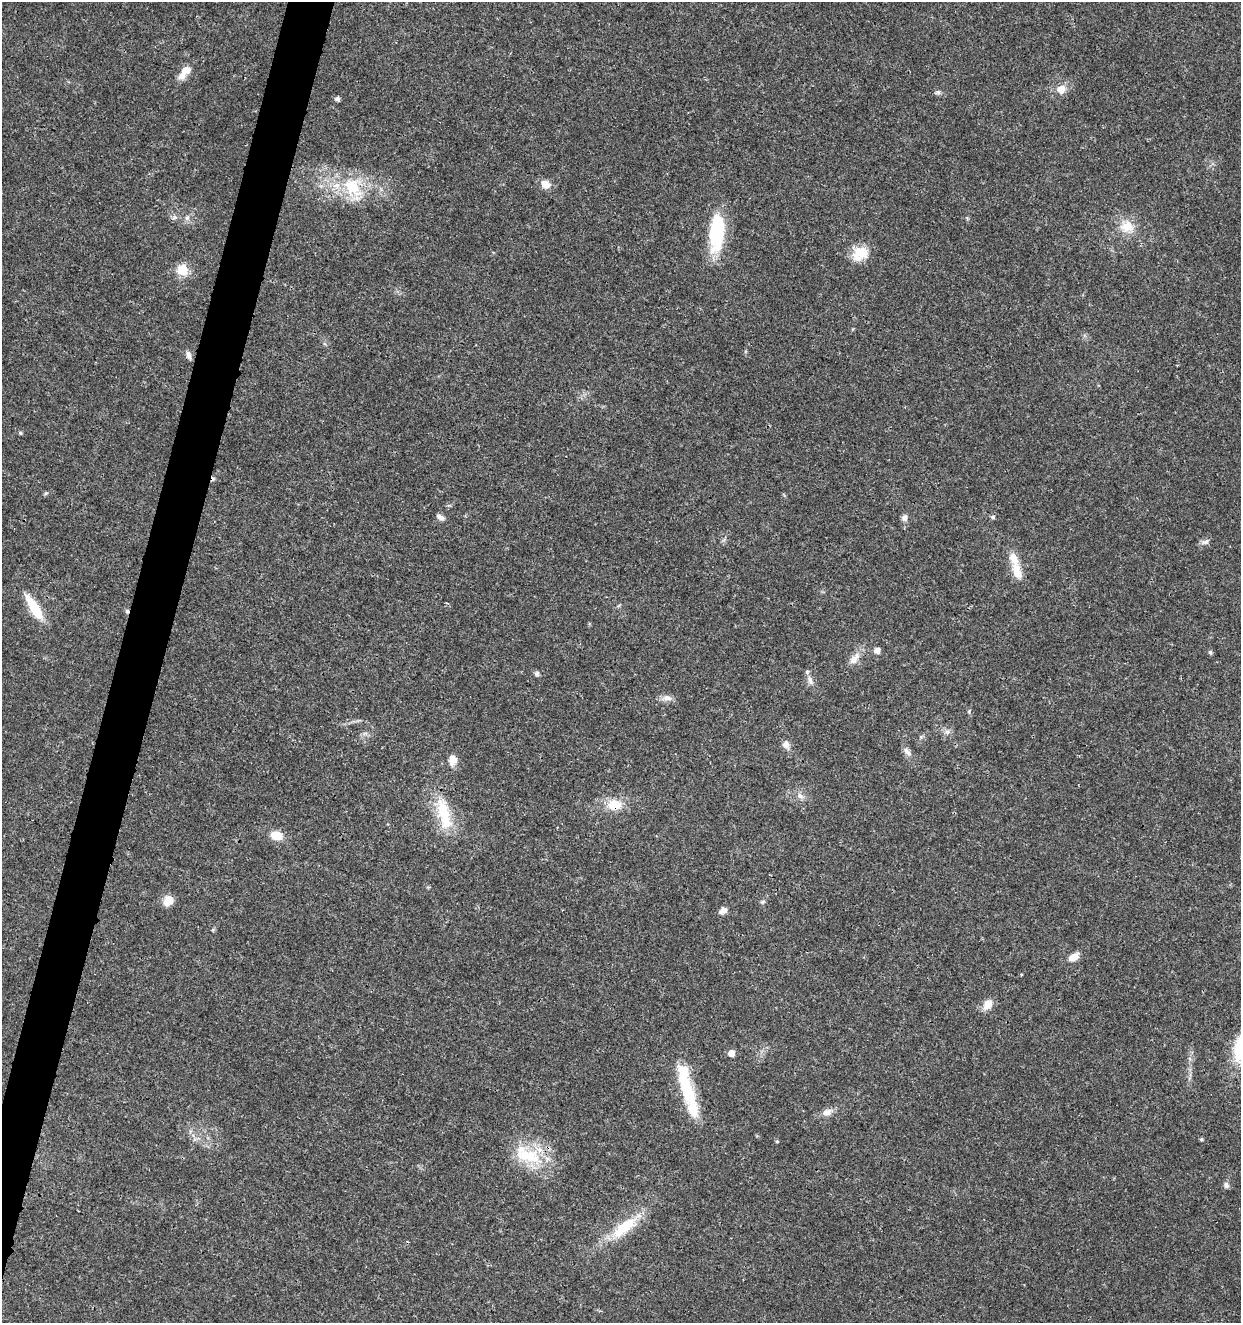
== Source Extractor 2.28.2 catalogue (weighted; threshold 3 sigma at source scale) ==
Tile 7 of 4 x 4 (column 3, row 2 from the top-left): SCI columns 2763-4001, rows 2646-3966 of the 5462 x 5297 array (HDU 1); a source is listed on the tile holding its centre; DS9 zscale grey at full resolution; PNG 1243 x 1325 px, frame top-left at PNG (2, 2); no overlay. Shown black and unused: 3% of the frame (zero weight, under 3 of 4 exposures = <1% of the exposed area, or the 3 px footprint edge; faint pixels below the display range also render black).
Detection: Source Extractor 2.28.2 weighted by HDU 2 'WHT'; one run over the whole footprint, this tile lists its part. Background 0.0178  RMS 0.0021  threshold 0.00932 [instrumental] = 3 sigma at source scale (4.5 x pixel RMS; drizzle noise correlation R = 1.50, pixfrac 1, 0.0396/0.0396 arcsec/px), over >= 5 px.
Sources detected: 56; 1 cosmic-ray / hot-pixel residue — not listed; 4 inside a brighter listed object's ellipse — not listed separately; the other 51 listed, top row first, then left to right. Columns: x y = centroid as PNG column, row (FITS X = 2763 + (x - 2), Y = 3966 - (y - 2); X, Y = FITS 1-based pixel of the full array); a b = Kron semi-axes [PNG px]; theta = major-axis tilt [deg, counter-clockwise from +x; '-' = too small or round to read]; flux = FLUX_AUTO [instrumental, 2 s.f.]
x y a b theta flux
186 70 17 10 37 2.2
1061 89 10 9 - 2.1
938 92 8 6 -40 0.51
337 99 5 4 - 0.7
545 184 13 9 -38 1.8
353 188 37 21 -58 9.7
175 217 8 6 34 0.6
187 218 7 6 - 0.63
1127 226 20 17 2 3.9
716 232 43 15 85 15
860 253 20 16 31 4.5
182 270 6 6 - 11
188 355 11 6 -71 0.78
20 433 5 4 - 0.3
46 493 6 4 42 0.28
440 517 10 6 -32 0.83
993 517 5 5 - 0.49
904 518 8 7 - 0.88
1205 542 12 6 18 0.81
1017 572 25 11 -70 3.3
34 608 33 10 -58 6
127 611 5 5 - 0.36
877 650 5 5 - 1.5
1210 652 5 4 - 0.51
854 658 22 9 50 2
537 674 6 6 - 0.56
810 680 14 7 -71 1.2
667 698 14 8 -2 1.2
969 711 6 4 79 0.29
947 732 7 7 - 0.76
786 745 11 8 -63 1.3
907 752 14 7 -53 1.1
453 760 12 9 85 1.9
800 796 9 7 -47 0.97
614 804 15 11 -6 4.6
444 814 45 15 -76 8.8
277 835 14 10 -13 3.1
168 901 13 11 57 2.1
762 902 7 4 8 0.33
723 911 9 7 39 1.2
1074 957 14 9 28 1.8
1021 974 4 3 - 0.19
988 1005 13 9 48 2.2
731 1053 5 5 - 1.9
687 1090 47 15 -69 10
827 1112 12 9 18 1.4
1201 1139 4 4 - 0.29
777 1141 4 3 - 0.28
527 1155 45 20 -23 10
1226 1185 8 7 - 0.68
624 1228 41 14 39 8.2
Overlapping masked pixels (flux is a lower limit): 3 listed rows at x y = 127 611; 614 804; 527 1155